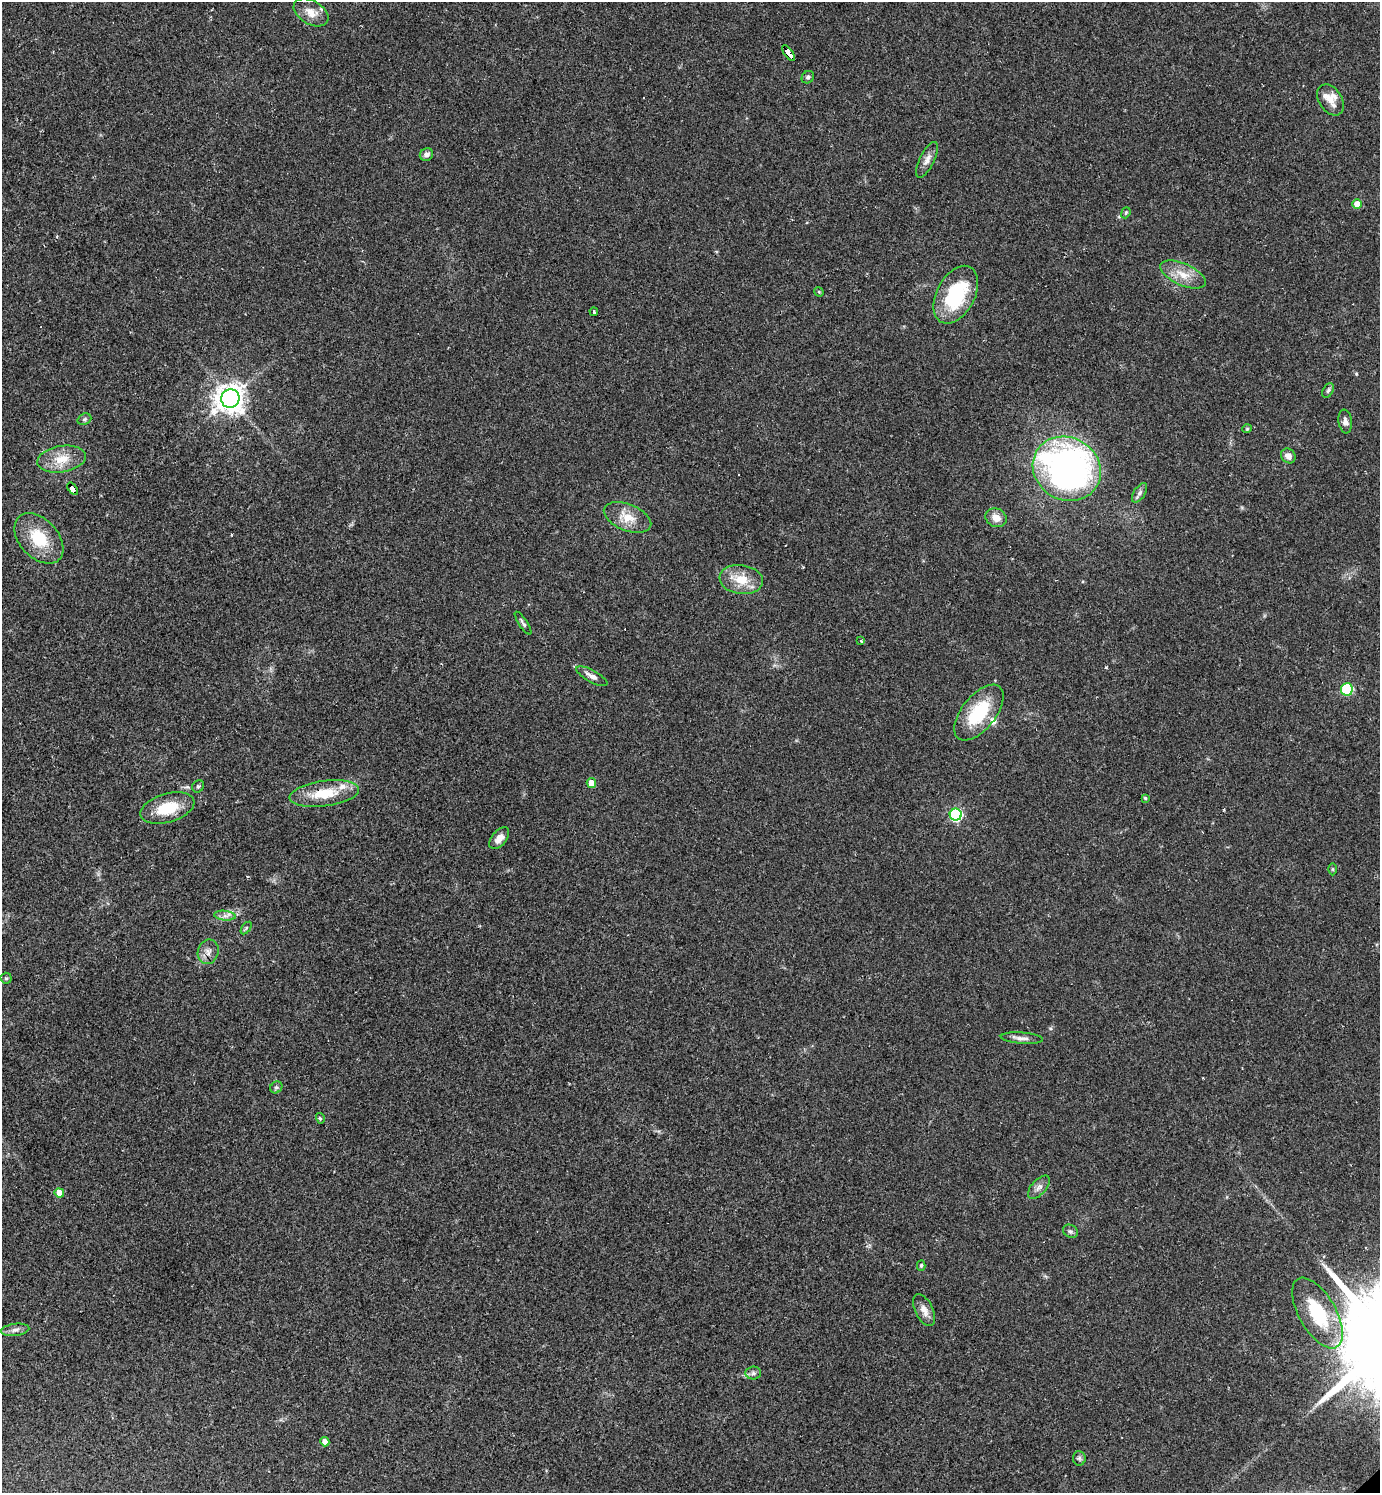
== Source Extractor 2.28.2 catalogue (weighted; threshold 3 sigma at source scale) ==
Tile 11 of 4 x 4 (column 3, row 3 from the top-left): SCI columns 3053-4430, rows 1492-2982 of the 5962 x 5964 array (HDU 1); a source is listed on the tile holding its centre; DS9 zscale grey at full resolution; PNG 1382 x 1495 px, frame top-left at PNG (2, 2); each listed source drawn as its Kron ellipse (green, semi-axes under 4 px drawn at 4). Shown black and unused: <1% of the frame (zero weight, under 2 of 3 exposures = <1% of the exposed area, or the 3 px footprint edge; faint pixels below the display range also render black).
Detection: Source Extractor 2.28.2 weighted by HDU 2 'WHT'; one run over the whole footprint, this tile lists its part. Background 0.0346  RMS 0.0062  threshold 0.0281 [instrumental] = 3 sigma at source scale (4.5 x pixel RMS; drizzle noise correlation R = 1.50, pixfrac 1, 0.05/0.05 arcsec/px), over >= 5 px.
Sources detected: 66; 5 cosmic-ray / hot-pixel residue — neither listed nor drawn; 5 inside a brighter listed object's ellipse — not listed separately; the other 56 listed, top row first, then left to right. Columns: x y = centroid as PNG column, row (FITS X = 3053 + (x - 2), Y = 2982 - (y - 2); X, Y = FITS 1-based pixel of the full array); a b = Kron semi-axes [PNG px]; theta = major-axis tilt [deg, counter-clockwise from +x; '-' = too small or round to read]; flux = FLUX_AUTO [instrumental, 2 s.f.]
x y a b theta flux
311 12 19 11 -30 8
788 53 9 4 -53 150
808 77 6 5 - 1.3
1331 100 17 11 -56 5.7
426 155 7 6 - 2.6
927 160 19 7 63 4.2
1357 204 5 5 - 8.9
1126 213 6 4 69 0.82
1183 275 24 11 -24 10
819 292 5 4 - 0.71
956 295 31 19 62 44
594 312 4 3 - 2.6
1328 390 8 5 62 1.3
230 398 9 9 - 730
84 419 7 5 21 1.2
1345 421 12 6 -81 2.9
1247 429 4 4 - 0.73
1288 456 8 6 -49 4
62 459 25 13 9 13
1067 469 35 31 -31 250
73 489 7 4 -54 240
1140 493 11 5 56 2
628 517 25 13 -22 11
996 518 11 9 -28 6
39 538 29 19 -47 23
741 579 22 14 -8 13
523 623 13 4 -56 1.6
861 641 4 2 - 0.78
592 676 17 6 -29 3.6
1347 689 6 6 - 31
979 713 33 17 51 32
591 783 5 4 - 7.6
198 786 6 5 - 1.2
324 794 35 12 8 20
1145 798 4 3 - 0.95
167 808 28 14 16 20
956 815 6 6 - 89
499 838 13 7 50 5.4
1333 869 6 4 -89 0.76
225 916 11 5 -6 2.6
246 928 7 3 54 0.74
208 952 12 10 71 4
6 978 5 5 - 0.94
1022 1038 21 5 -4 3.5
276 1087 6 5 - 1.2
320 1118 5 3 - 0.84
1039 1187 14 7 48 3.2
59 1193 5 4 - 6.7
1070 1231 8 6 -29 1.6
921 1265 5 4 - 0.93
924 1310 17 9 -64 5.1
1317 1313 39 18 -60 37
15 1330 14 6 7 2.8
753 1373 8 6 3 1.8
325 1442 5 4 - 3.3
1079 1458 7 6 - 1.4
Overlapping masked pixels (flux is a lower limit): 2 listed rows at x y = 788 53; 73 489
Unlisted compact peaks at least as high as the median listed source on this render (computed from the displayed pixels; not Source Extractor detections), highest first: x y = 1106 667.